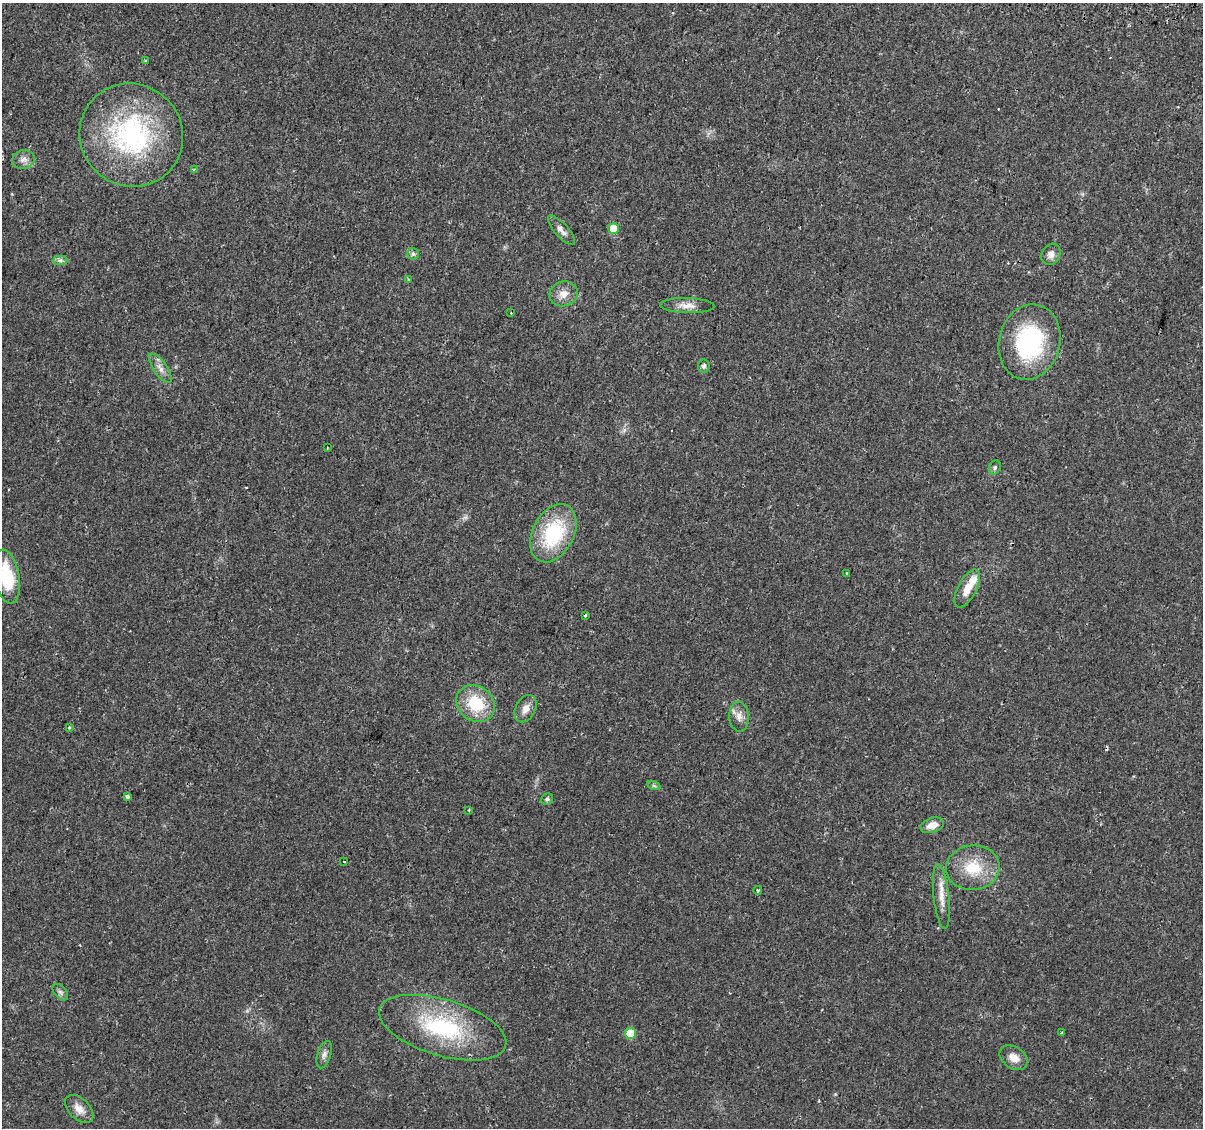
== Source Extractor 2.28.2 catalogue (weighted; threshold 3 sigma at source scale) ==
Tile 10 of 4 x 4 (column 2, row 3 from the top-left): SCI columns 1264-2464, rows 1412-2537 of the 4939 x 5131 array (HDU 1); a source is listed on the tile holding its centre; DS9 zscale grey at full resolution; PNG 1205 x 1130 px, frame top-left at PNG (2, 3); each listed source drawn as its Kron ellipse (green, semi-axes under 4 px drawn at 4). Shown black and unused: <1% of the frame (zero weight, under 2 of 3 exposures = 5% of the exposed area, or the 3 px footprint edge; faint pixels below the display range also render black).
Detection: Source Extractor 2.28.2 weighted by HDU 2 'WHT'; one run over the whole footprint, this tile lists its part. Background 0.0261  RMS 0.0029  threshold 0.0132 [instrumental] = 3 sigma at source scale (4.5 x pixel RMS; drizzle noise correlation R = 1.50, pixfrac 1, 0.0396/0.0396 arcsec/px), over >= 5 px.
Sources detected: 48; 4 cosmic-ray / hot-pixel residue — neither listed nor drawn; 1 inside a brighter listed object's ellipse — not listed separately; the other 43 listed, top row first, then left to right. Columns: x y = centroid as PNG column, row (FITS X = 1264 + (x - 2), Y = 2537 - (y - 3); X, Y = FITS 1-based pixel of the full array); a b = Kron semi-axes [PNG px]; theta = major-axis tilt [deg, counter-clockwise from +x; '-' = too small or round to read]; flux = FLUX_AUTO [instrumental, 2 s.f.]
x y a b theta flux
145 61 4 3 - 0.32
131 135 52 51 - 47
23 159 11 9 15 1.7
194 169 4 3 - 0.6
614 228 5 5 - 7.5
561 230 19 6 -48 1.8
413 254 6 5 - 0.61
1051 254 11 9 59 1.8
60 260 7 4 1 0.79
409 280 4 4 - 0.28
564 294 14 12 14 2.9
687 306 27 7 -2 2.8
511 313 4 3 - 0.24
1029 342 38 30 76 31
704 366 6 6 - 0.86
160 368 17 6 -56 2
327 448 3 3 - 0.34
995 467 7 5 63 0.62
553 533 31 20 63 22
846 574 3 3 - 1.1
7 577 27 12 -80 14
967 588 21 9 62 3.9
585 615 3 3 - 0.67
476 704 20 17 -39 11
526 709 14 10 64 2.3
739 717 15 10 -87 2.2
69 727 4 3 - 0.45
654 786 6 4 -19 0.45
127 796 4 3 - 0.95
547 799 6 5 - 0.74
469 810 3 3 - 0.25
932 825 12 7 18 2.9
344 861 3 3 - 0.66
973 868 27 22 6 10
758 890 4 3 - 0.37
941 896 32 7 -84 3.7
60 992 9 6 -49 0.89
443 1028 66 28 -17 29
630 1033 5 5 - 6.7
1062 1033 3 3 - 0.44
324 1055 14 6 72 1.3
1014 1058 15 10 -35 3
79 1109 17 10 -44 2.7
Isophote crosses this tile's border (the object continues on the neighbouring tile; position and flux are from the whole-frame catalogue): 1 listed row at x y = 7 577